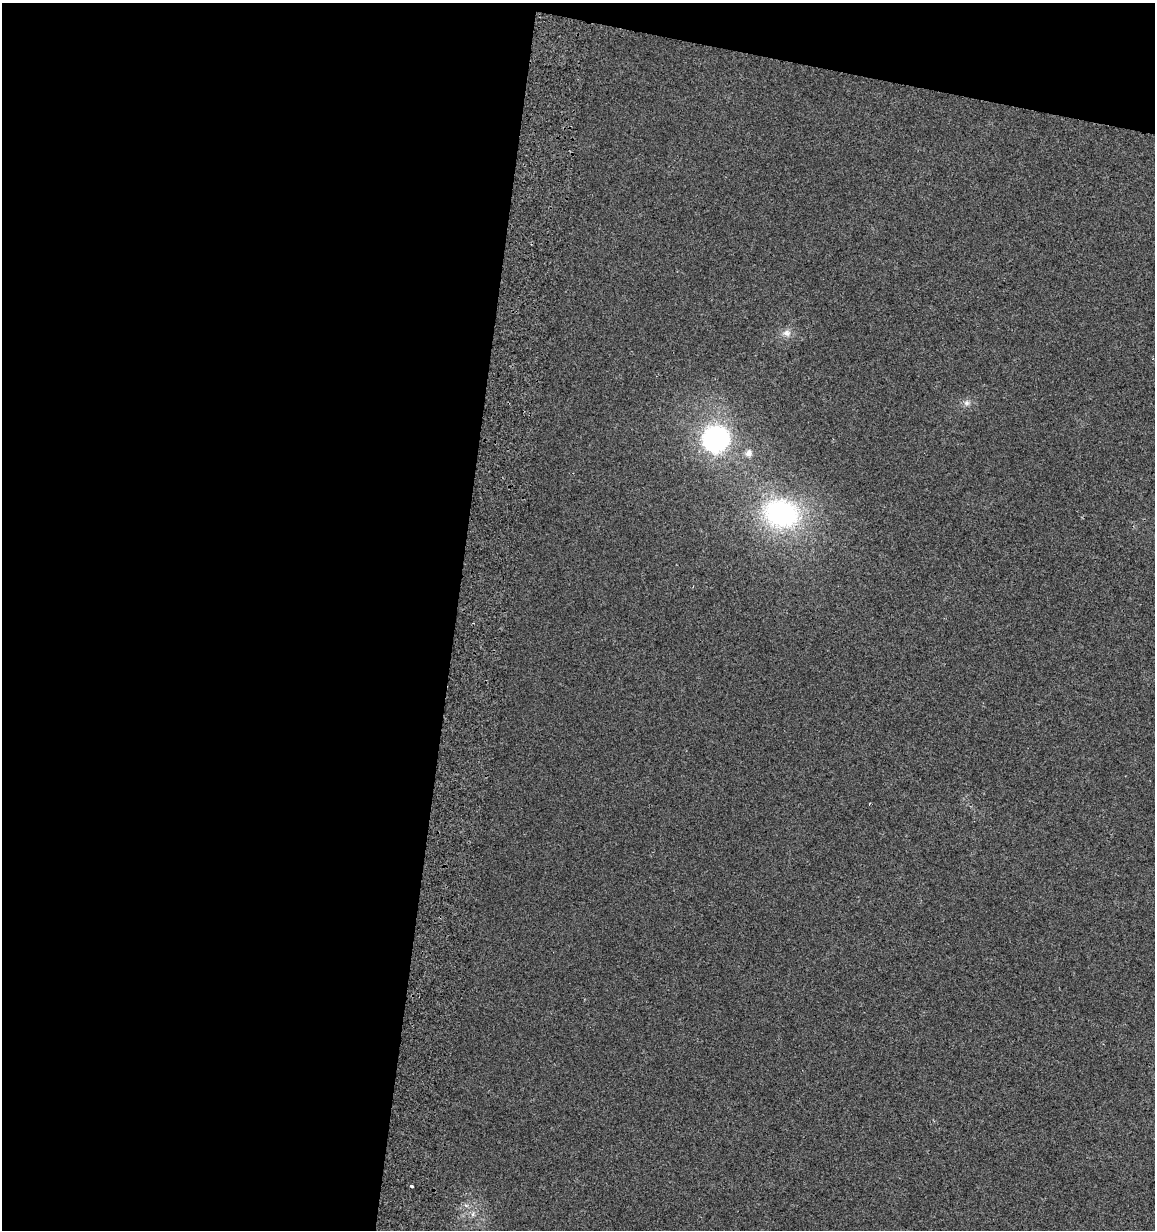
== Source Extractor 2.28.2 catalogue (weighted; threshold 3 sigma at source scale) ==
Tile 1 of 4 x 4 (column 1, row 1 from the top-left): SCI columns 343-1495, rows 3713-4940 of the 5296 x 4961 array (HDU 1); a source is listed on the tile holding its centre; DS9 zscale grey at full resolution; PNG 1157 x 1232 px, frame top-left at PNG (2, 3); no overlay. Shown black and unused: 42% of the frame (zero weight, under 2 of 3 exposures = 3% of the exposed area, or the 3 px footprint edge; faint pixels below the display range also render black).
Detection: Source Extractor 2.28.2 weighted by HDU 2 'WHT'; one run over the whole footprint, this tile lists its part. Background 0.0201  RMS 0.0076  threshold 0.0343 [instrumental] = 3 sigma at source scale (4.5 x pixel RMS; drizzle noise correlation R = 1.50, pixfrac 1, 0.0396/0.0396 arcsec/px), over >= 5 px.
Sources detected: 8; all 8 listed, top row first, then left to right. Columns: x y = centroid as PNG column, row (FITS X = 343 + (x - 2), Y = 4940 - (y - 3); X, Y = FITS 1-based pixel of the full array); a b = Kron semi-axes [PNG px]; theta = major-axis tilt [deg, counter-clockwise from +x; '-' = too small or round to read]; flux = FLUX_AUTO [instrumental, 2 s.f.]
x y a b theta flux
787 333 12 10 0 5
966 403 8 8 - 3
716 439 23 22 - 120
748 453 9 8 - 4.2
781 513 34 26 -14 140
412 1186 3 3 - 8.7
466 1205 7 4 -19 1.6
473 1214 7 4 88 1.7